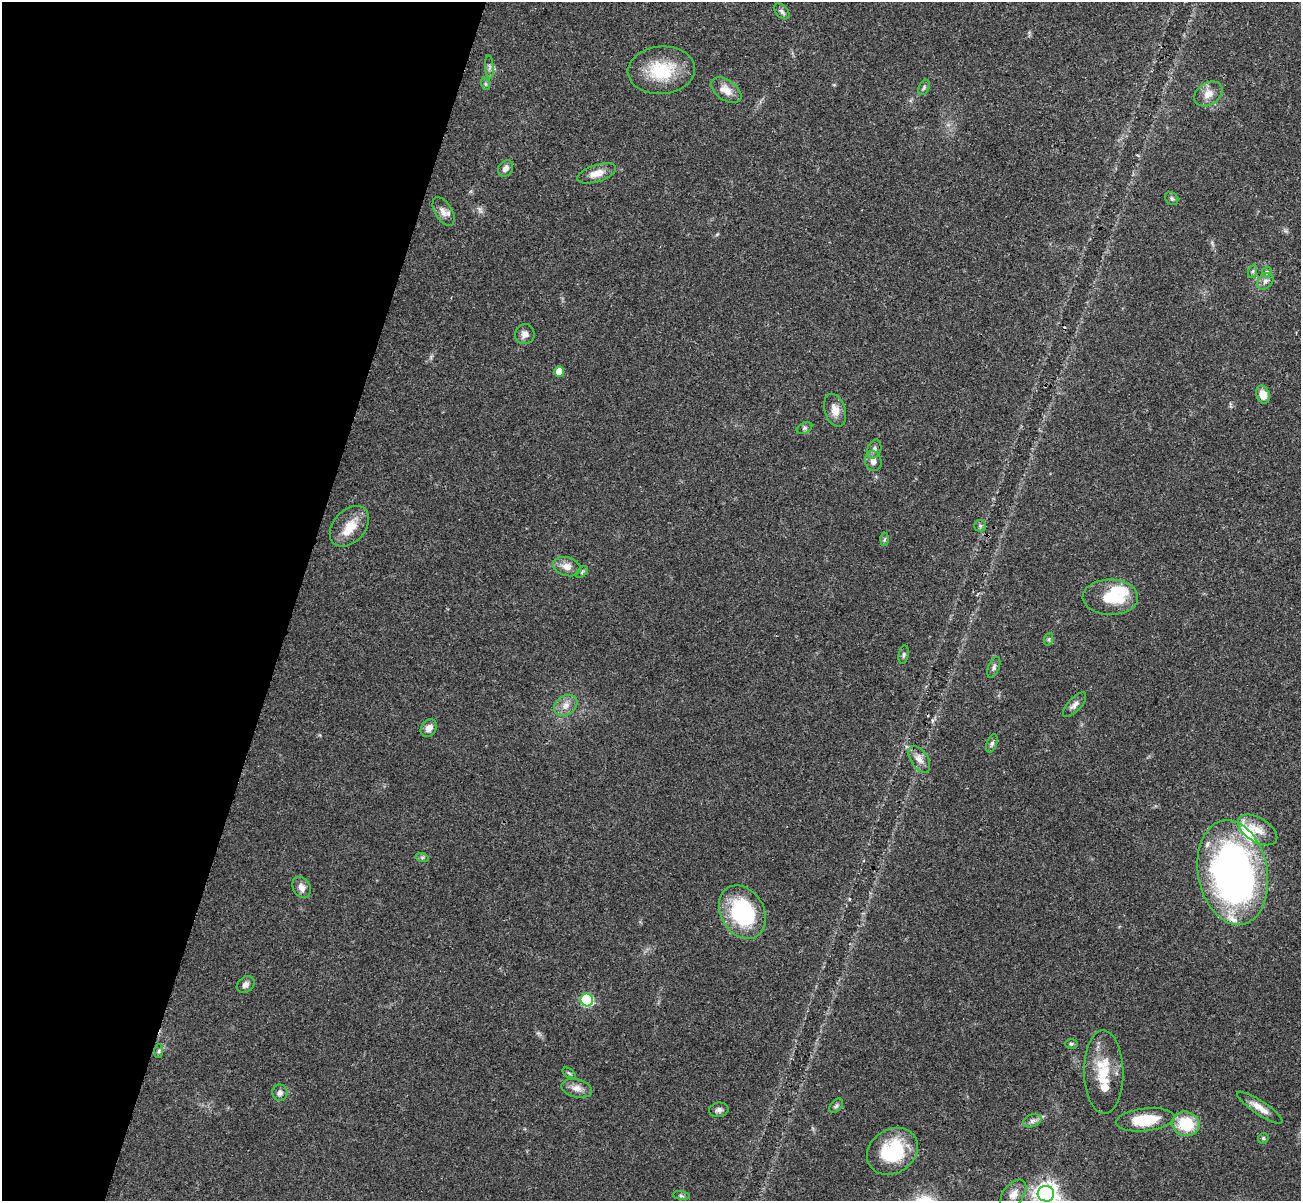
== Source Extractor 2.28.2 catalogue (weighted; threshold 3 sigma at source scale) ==
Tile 9 of 4 x 4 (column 1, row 3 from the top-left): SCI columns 24-1322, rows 1510-2708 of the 5240 x 5291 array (HDU 1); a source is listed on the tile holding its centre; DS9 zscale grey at full resolution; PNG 1303 x 1203 px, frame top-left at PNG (2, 2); each listed source drawn as its Kron ellipse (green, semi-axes under 4 px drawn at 4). Shown black and unused: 23% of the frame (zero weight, under 3 of 4 exposures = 6% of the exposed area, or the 3 px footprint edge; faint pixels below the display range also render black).
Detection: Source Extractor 2.28.2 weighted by HDU 2 'WHT'; one run over the whole footprint, this tile lists its part. Background 0.0482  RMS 0.0052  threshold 0.0236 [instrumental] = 3 sigma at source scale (4.5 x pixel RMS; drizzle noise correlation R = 1.50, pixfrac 1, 0.05/0.05 arcsec/px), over >= 5 px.
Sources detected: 65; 1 inside a brighter object's white glare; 1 cosmic-ray / hot-pixel residue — neither listed nor drawn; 4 inside a brighter listed object's ellipse — not listed separately; the other 59 listed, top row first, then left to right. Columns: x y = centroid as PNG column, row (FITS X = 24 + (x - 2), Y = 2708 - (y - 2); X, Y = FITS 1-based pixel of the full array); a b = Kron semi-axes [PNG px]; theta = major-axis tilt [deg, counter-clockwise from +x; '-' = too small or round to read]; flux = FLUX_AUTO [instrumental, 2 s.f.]
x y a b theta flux
782 11 9 5 -46 1.4
489 67 12 4 -86 1.5
661 70 34 23 4 25
486 84 6 4 -71 0.83
924 87 8 5 64 1
726 90 17 10 -35 6
1208 94 15 11 35 5.1
506 168 9 7 54 2.2
597 173 20 8 17 6.1
1172 198 7 6 - 0.99
443 212 16 8 -60 3.6
1253 271 7 4 71 1.1
1267 272 5 5 - 0.78
1265 281 9 7 46 2
525 334 10 9 - 3.2
559 372 5 5 - 7.3
1263 395 9 6 -72 5.8
835 410 17 10 -72 5.3
804 428 8 5 27 1.2
874 449 10 6 72 1.8
873 461 10 8 -77 3.3
349 526 23 16 48 11
980 526 6 6 - 1
884 539 6 4 87 0.83
567 567 14 9 -16 4.3
582 572 7 4 46 0.86
1110 597 28 17 -1 20
1049 639 6 4 72 0.75
904 655 9 5 80 1.1
994 667 11 5 69 1.5
566 705 12 9 33 3.9
1075 705 15 6 47 2.6
429 728 9 7 53 3.3
992 743 9 5 70 1.3
919 759 15 8 -57 3.8
1258 830 22 12 -32 8.2
422 857 6 4 -18 0.83
1233 872 53 34 -79 240
302 887 11 8 -58 3.5
742 912 28 21 -59 47
246 985 10 7 39 2.2
587 1000 6 6 - 45
1071 1044 6 4 -1 0.89
159 1051 6 4 88 0.88
1104 1072 42 19 -89 18
569 1073 7 3 -36 0.76
577 1088 15 9 -13 3.9
280 1093 8 7 - 2.1
836 1106 8 5 47 1.2
1260 1108 27 7 -34 5.4
719 1110 9 7 9 1.8
1145 1120 29 11 6 18
1032 1121 9 6 19 2
1186 1124 14 12 -16 20
1263 1138 5 5 - 0.82
892 1151 27 22 33 30
1013 1194 17 10 52 4.2
1046 1194 8 8 - 400
681 1196 8 4 -9 0.9
Isophote crosses this tile's border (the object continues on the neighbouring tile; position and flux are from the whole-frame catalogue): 1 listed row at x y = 1046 1194